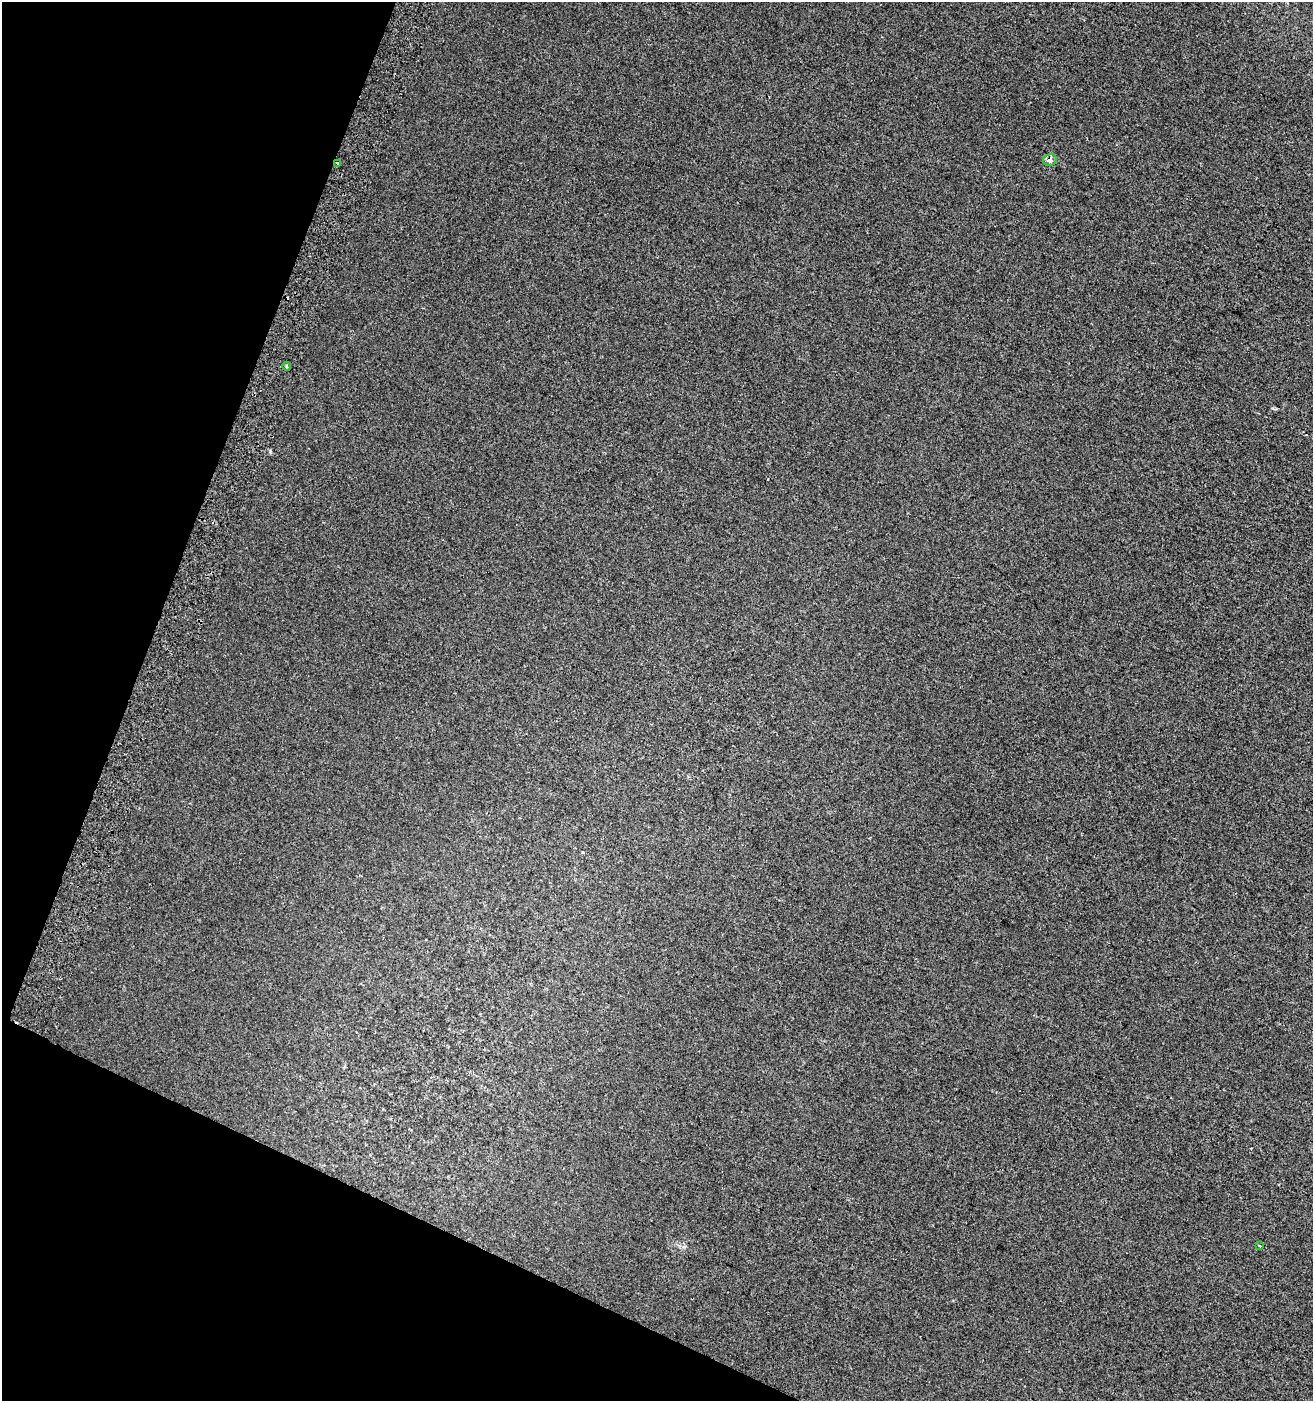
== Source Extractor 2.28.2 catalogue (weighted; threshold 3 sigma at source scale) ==
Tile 9 of 4 x 4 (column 1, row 3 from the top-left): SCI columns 313-1623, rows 1416-2814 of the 5803 x 5636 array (HDU 1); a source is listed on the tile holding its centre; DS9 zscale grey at full resolution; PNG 1315 x 1403 px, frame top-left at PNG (2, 2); each listed source drawn as its Kron ellipse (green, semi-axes under 4 px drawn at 4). Shown black and unused: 19% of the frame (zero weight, under 2 of 3 exposures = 2% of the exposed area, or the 3 px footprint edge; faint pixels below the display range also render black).
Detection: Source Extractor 2.28.2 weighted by HDU 2 'WHT'; one run over the whole footprint, this tile lists its part. Background 7.39e-04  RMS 0.0071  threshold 0.032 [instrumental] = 3 sigma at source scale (4.5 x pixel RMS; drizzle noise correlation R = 1.50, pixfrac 1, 0.0396/0.0396 arcsec/px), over >= 5 px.
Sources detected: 5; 1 cosmic-ray / hot-pixel residue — neither listed nor drawn; the other 4 listed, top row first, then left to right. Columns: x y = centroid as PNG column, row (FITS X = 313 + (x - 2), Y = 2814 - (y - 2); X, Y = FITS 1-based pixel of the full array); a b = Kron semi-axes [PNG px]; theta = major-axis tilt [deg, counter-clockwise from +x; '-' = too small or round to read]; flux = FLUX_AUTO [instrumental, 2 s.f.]
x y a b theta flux
1050 160 7 6 - 3.7
337 163 3 3 - 1.4
286 366 4 3 - 0.8
1259 1246 4 3 - 0.76
Overlapping masked pixels (flux is a lower limit): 2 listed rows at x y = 1050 160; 337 163